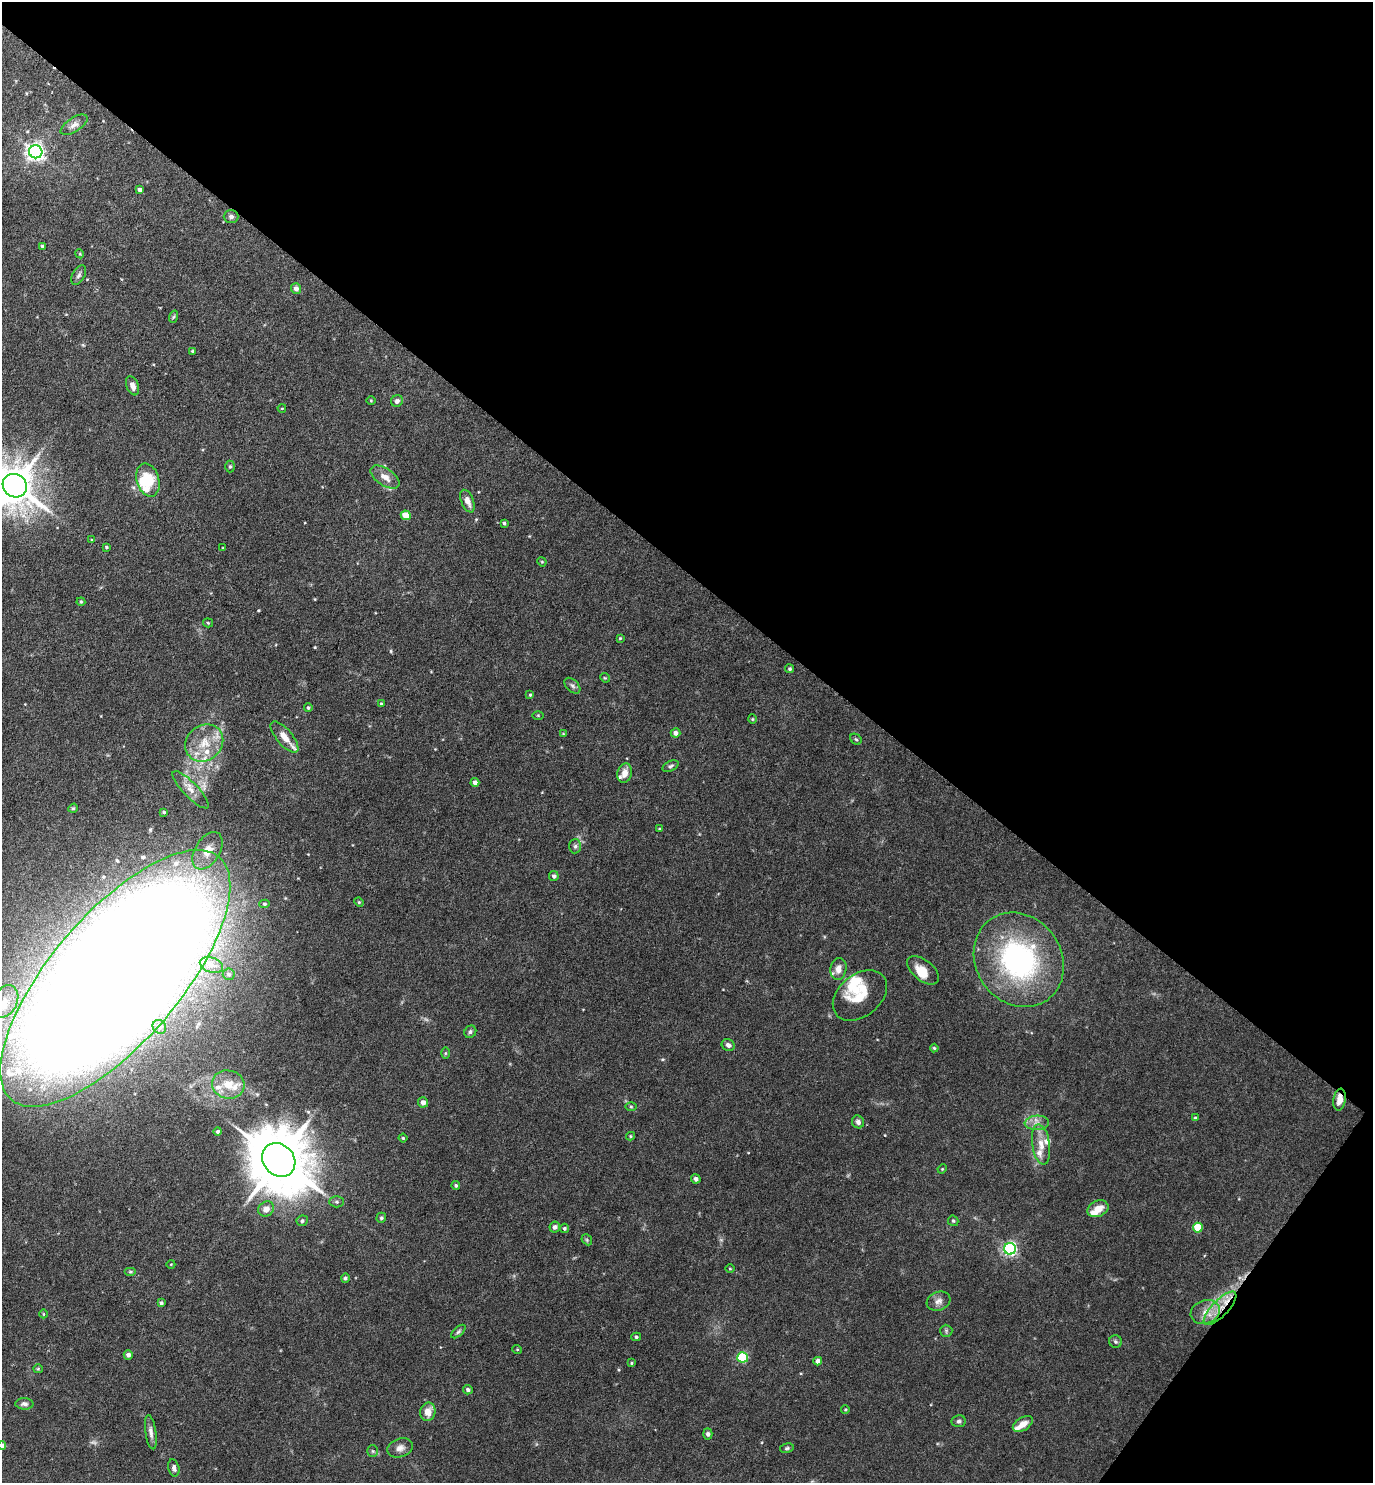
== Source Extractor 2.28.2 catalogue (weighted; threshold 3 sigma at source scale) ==
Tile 8 of 4 x 4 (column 4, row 2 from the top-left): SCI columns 4410-5780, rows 2965-4445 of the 5933 x 5928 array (HDU 1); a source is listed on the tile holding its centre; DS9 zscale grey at full resolution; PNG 1375 x 1485 px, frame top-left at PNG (2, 2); each listed source drawn as its Kron ellipse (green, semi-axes under 4 px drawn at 4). Shown black and unused: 41% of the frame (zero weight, under 4 of 8 exposures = <1% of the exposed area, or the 3 px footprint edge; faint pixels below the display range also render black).
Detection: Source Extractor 2.28.2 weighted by HDU 2 'WHT'; one run over the whole footprint, this tile lists its part. Background 0.043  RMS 0.0022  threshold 0.00918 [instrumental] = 3 sigma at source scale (4.09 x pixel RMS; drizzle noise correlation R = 1.36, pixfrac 0.8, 0.05/0.05 arcsec/px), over >= 5 px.
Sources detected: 141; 1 too faint to see at this stretch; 1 inside a brighter object's white glare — neither listed nor drawn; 15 inside a brighter listed object's ellipse — not listed separately; the other 124 listed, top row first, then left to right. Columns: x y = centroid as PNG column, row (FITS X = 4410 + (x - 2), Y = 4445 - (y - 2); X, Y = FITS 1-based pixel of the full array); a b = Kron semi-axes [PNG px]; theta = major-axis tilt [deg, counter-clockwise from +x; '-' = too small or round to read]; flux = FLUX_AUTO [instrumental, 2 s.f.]
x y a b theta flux
74 125 15 7 33 1.2
36 152 7 6 - 96
140 189 4 3 - 0.63
231 216 7 6 - 0.63
42 246 3 3 - 0.31
80 254 4 3 - 0.2
79 275 10 6 61 0.66
296 289 5 5 - 0.91
173 317 6 4 70 0.29
192 351 3 3 - 0.28
132 386 10 6 -69 1.3
371 401 5 3 - 0.2
397 401 6 5 - 0.75
282 408 4 2 - 0.14
230 467 6 5 - 0.34
385 477 16 8 -33 2
148 480 17 11 -74 6.2
15 486 12 11 - 670
467 501 12 6 -67 1.4
406 515 5 4 - 3.8
504 523 4 3 - 0.32
92 540 4 3 - 0.22
106 547 4 3 - 0.3
223 548 3 2 - 0.14
542 562 5 3 - 0.2
81 602 4 4 - 0.23
208 623 5 4 - 0.24
620 638 4 4 - 0.2
790 669 4 4 - 0.37
605 678 5 4 - 0.22
572 686 9 5 -45 0.61
530 695 4 3 - 0.21
381 704 4 4 - 0.26
308 708 4 4 - 0.33
538 715 5 3 - 0.19
752 719 4 4 - 0.22
675 733 5 4 - 0.84
563 734 4 3 - 0.19
284 737 19 8 -50 2.6
856 739 6 5 - 0.32
204 743 20 17 41 5.7
670 766 8 5 24 0.45
625 773 10 7 75 1.9
475 782 4 4 - 0.91
191 790 25 7 -46 1.9
73 808 5 4 - 0.25
164 812 4 4 - 0.25
659 829 4 3 - 0.21
575 846 7 6 - 0.52
208 851 21 12 59 3.6
554 876 5 4 - 0.59
359 902 5 4 - 0.27
264 904 5 4 - 0.33
1019 960 49 43 -55 43
211 965 12 7 -17 1.4
838 969 11 8 79 1.7
923 970 18 10 -39 2.9
229 974 6 5 - 0.42
115 978 160 64 49 1100
860 995 30 21 39 6.7
5 1001 17 12 61 3.2
159 1027 7 6 - 0.74
470 1032 6 5 - 0.5
728 1045 7 5 -29 0.79
934 1048 4 4 - 0.25
445 1053 6 4 89 0.24
228 1085 16 14 -14 3.4
1339 1100 11 6 82 1.8
423 1102 5 5 - 1.1
631 1107 6 4 -1 0.26
1195 1118 4 3 - 0.29
858 1122 6 6 - 0.66
1037 1123 12 7 3 1.4
218 1131 4 4 - 0.4
630 1136 4 4 - 0.25
403 1138 4 4 - 0.26
1041 1144 20 9 -82 2.7
279 1160 18 15 -48 1600
942 1169 5 4 - 0.19
696 1179 5 4 - 0.71
456 1185 4 4 - 0.38
337 1202 7 5 -1 0.44
266 1209 8 7 - 1.5
1098 1209 11 8 25 2.4
381 1218 5 4 - 0.33
302 1221 6 5 - 0.47
953 1221 5 5 - 0.37
555 1227 5 5 - 0.69
564 1228 4 4 - 0.35
1198 1228 5 5 - 6.5
587 1240 6 4 -48 0.31
1010 1249 6 6 - 50
171 1264 4 3 - 0.16
730 1269 4 3 - 0.16
130 1272 6 4 0 0.29
345 1278 4 4 - 0.43
938 1301 12 9 19 1.2
161 1303 4 3 - 0.4
1220 1308 22 8 46 4
1205 1312 15 11 19 2.7
43 1314 4 3 - 0.17
946 1331 6 6 - 0.37
458 1332 9 4 42 0.44
636 1337 5 4 - 0.31
1115 1342 6 6 - 0.45
517 1349 5 3 - 0.19
128 1355 5 4 - 0.79
743 1357 5 5 - 14
818 1361 4 4 - 0.98
631 1363 4 4 - 0.22
38 1369 5 4 - 0.24
468 1390 5 4 - 0.55
24 1404 9 5 -1 0.64
845 1410 4 3 - 0.2
428 1412 9 7 76 2.2
959 1421 7 6 - 0.52
1023 1424 11 6 32 2
151 1432 17 5 -82 1.1
708 1434 5 4 - 0.53
2 1446 4 4 - 1.1
400 1448 13 9 18 1.3
787 1448 7 4 11 0.37
373 1451 5 5 - 0.33
174 1468 9 5 -76 0.7
Overlapping masked pixels (flux is a lower limit): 2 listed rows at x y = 1339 1100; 1220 1308
Isophote crosses this tile's border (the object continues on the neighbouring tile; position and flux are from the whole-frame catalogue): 3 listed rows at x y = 15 486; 115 978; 2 1446